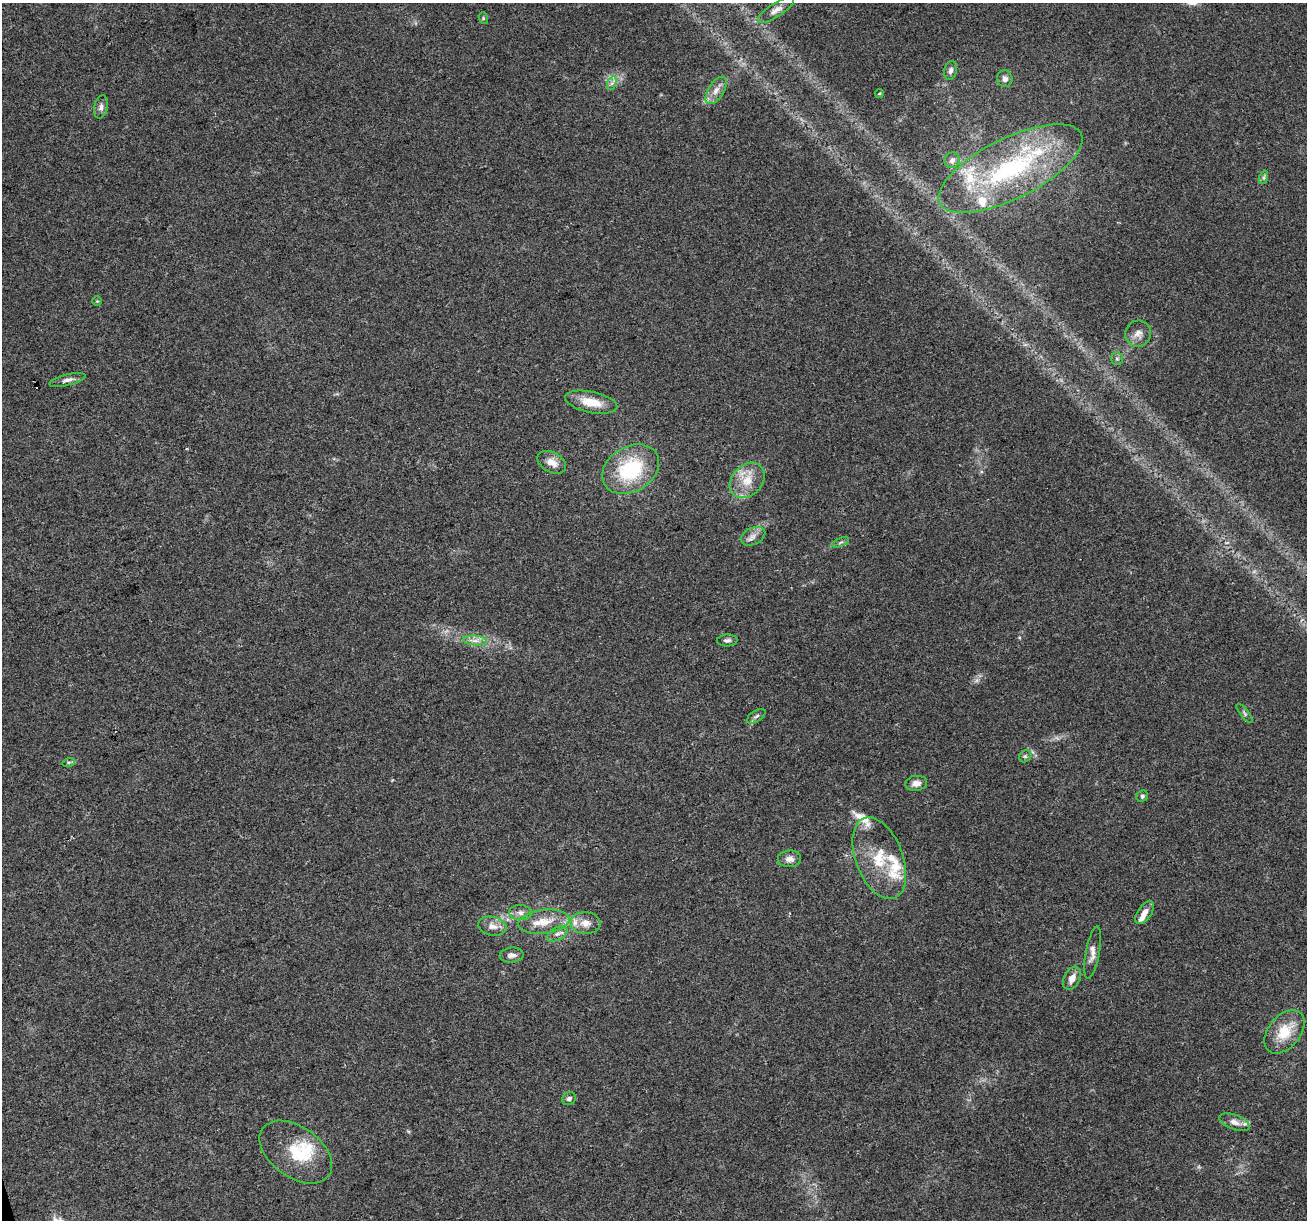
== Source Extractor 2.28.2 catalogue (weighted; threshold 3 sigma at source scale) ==
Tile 7 of 4 x 4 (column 3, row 2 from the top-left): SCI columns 2613-3917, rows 2542-3759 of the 5223 x 5030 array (HDU 1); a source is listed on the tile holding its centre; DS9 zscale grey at full resolution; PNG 1309 x 1222 px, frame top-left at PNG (2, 3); each listed source drawn as its Kron ellipse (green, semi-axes under 4 px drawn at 4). Shown black and unused: <1% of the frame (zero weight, under 3 of 4 exposures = <1% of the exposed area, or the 3 px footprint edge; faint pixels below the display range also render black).
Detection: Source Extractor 2.28.2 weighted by HDU 2 'WHT'; one run over the whole footprint, this tile lists its part. Background 0.0571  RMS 0.0043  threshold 0.0194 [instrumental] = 3 sigma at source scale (4.5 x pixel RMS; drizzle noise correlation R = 1.50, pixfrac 1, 0.0396/0.0396 arcsec/px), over >= 5 px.
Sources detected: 56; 1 cosmic-ray / hot-pixel residue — neither listed nor drawn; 11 inside a brighter listed object's ellipse — not listed separately; the other 44 listed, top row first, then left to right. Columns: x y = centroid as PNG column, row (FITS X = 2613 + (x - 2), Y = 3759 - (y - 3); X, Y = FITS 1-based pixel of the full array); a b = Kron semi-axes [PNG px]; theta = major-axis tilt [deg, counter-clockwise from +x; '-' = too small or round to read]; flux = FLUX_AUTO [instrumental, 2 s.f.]
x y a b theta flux
776 10 21 7 33 3
483 18 6 4 -73 0.54
951 70 10 6 75 1.6
1005 79 8 7 - 1.7
612 83 7 4 71 1.2
716 90 15 7 57 3.4
879 93 4 3 - 0.44
101 107 12 6 78 1.9
952 160 8 7 - 2
1010 168 79 30 26 73
1264 177 7 4 72 0.99
97 301 4 4 - 0.47
1138 333 13 12 - 3.5
1117 358 6 5 - 0.96
67 380 18 5 13 2.1
591 402 26 10 -12 8.6
552 462 15 10 -29 4.5
631 469 30 22 31 30
747 480 20 15 46 8.9
753 536 13 8 26 2.7
840 542 9 3 21 0.72
475 640 12 5 -4 2.4
727 640 10 6 2 1.3
1245 713 12 4 -53 1
756 716 10 5 32 1.3
1025 756 7 5 43 0.89
69 762 6 4 18 0.7
916 783 11 7 7 2.5
1142 796 6 5 - 0.77
879 858 43 23 -69 20
789 859 12 8 4 2.7
1145 912 13 6 56 3.2
520 913 11 7 -4 2.3
544 922 25 12 7 8.6
585 923 15 11 -3 4.6
492 926 14 9 -11 3.7
557 934 11 6 29 1.9
1093 952 27 7 79 3.4
511 955 12 7 6 2
1072 978 12 8 61 3.7
1284 1032 25 16 51 12
569 1099 7 6 - 1.3
1235 1122 16 7 -21 2.9
296 1152 41 25 -36 20
Overlapping masked pixels (flux is a lower limit): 1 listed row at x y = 1010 168